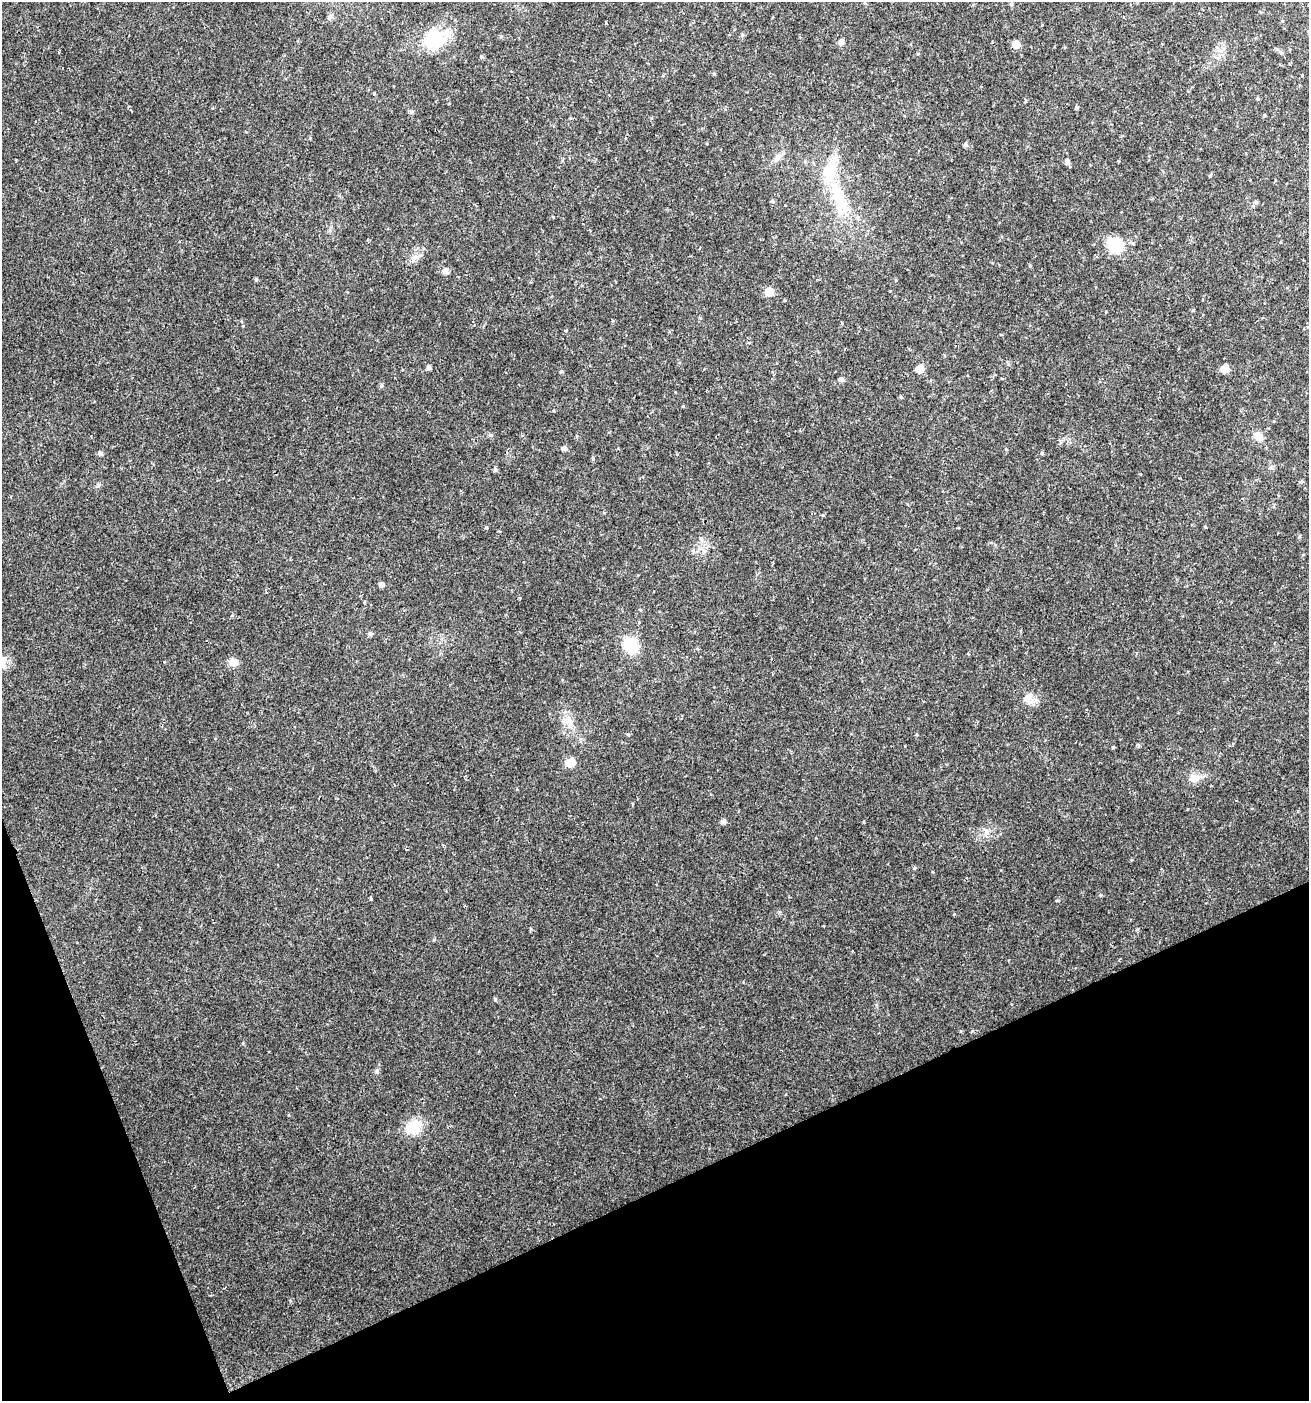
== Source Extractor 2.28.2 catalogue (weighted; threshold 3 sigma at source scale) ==
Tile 14 of 4 x 4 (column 2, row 4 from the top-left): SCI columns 1393-2699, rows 3-1401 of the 5452 x 5599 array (HDU 1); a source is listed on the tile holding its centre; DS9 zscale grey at full resolution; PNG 1311 x 1403 px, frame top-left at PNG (2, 2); no overlay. Shown black and unused: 19% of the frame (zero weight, under 2 of 3 exposures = <1% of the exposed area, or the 3 px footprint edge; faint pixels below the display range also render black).
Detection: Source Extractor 2.28.2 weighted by HDU 2 'WHT'; one run over the whole footprint, this tile lists its part. Background 0.04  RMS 0.0062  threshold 0.0277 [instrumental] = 3 sigma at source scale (4.5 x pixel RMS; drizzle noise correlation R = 1.50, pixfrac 1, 0.0396/0.0396 arcsec/px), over >= 5 px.
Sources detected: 60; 2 inside a brighter listed object's ellipse — not listed separately; the other 58 listed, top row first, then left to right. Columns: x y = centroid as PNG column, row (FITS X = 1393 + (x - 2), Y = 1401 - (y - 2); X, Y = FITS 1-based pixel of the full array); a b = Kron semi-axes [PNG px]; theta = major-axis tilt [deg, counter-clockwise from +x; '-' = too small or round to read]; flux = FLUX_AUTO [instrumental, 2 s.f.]
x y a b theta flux
1011 4 5 4 - 0.78
331 16 11 5 51 1.8
606 23 3 2 - 0.5
434 39 18 17 - 32
841 42 6 5 - 2.7
1016 44 6 6 - 6.4
1281 53 5 4 - 0.96
481 57 5 3 - 0.72
374 94 5 3 - 0.56
1076 108 4 4 - 0.94
412 112 6 5 - 1.4
965 145 5 5 - 1.3
777 158 9 4 72 1.7
1067 162 6 5 - 2.1
839 198 44 15 -71 31
772 201 6 5 - 0.89
1256 202 5 4 - 1
1115 245 13 12 - 29
445 271 7 5 -87 3
256 280 5 4 - 0.91
769 292 7 6 - 8.7
1193 310 5 3 - 0.54
566 330 3 3 - 1.5
429 368 5 4 - 1.7
920 369 6 6 - 9.8
1225 369 6 6 - 12
841 380 6 5 - 1.9
381 385 5 5 - 1.1
901 397 5 4 - 0.78
1258 437 12 9 -40 5
564 448 5 5 - 1.9
100 453 6 5 - 1.5
1042 453 5 4 - 0.78
495 469 6 4 75 1.1
1301 481 6 4 86 0.99
1299 537 5 3 - 0.61
701 539 7 4 -72 1.2
638 575 3 2 - 0.57
381 584 5 5 - 2.3
232 615 5 3 - 0.58
370 633 5 5 - 1.6
630 645 18 15 -37 19
4 661 14 9 71 5
233 662 11 10 - 4.3
1026 699 17 8 -45 4.3
569 721 18 6 -69 5.3
628 734 5 4 - 0.67
570 762 7 6 - 14
1194 778 14 10 22 5.5
723 821 6 5 - 2
986 831 7 4 -72 1.5
914 868 5 4 - 0.73
1100 895 5 4 - 0.68
370 898 3 3 - 1.7
1057 900 5 3 - 0.61
495 1000 5 4 - 0.77
377 1071 7 4 47 1.1
414 1127 18 15 24 15
Isophote crosses this tile's border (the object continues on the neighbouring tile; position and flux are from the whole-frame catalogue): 1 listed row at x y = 4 661
Unlisted compact peaks at least as high as the median listed source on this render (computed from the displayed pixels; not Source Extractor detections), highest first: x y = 561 371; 490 435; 98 486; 593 459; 1113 747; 486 527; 434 940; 1138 745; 714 74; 310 138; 553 217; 742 35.